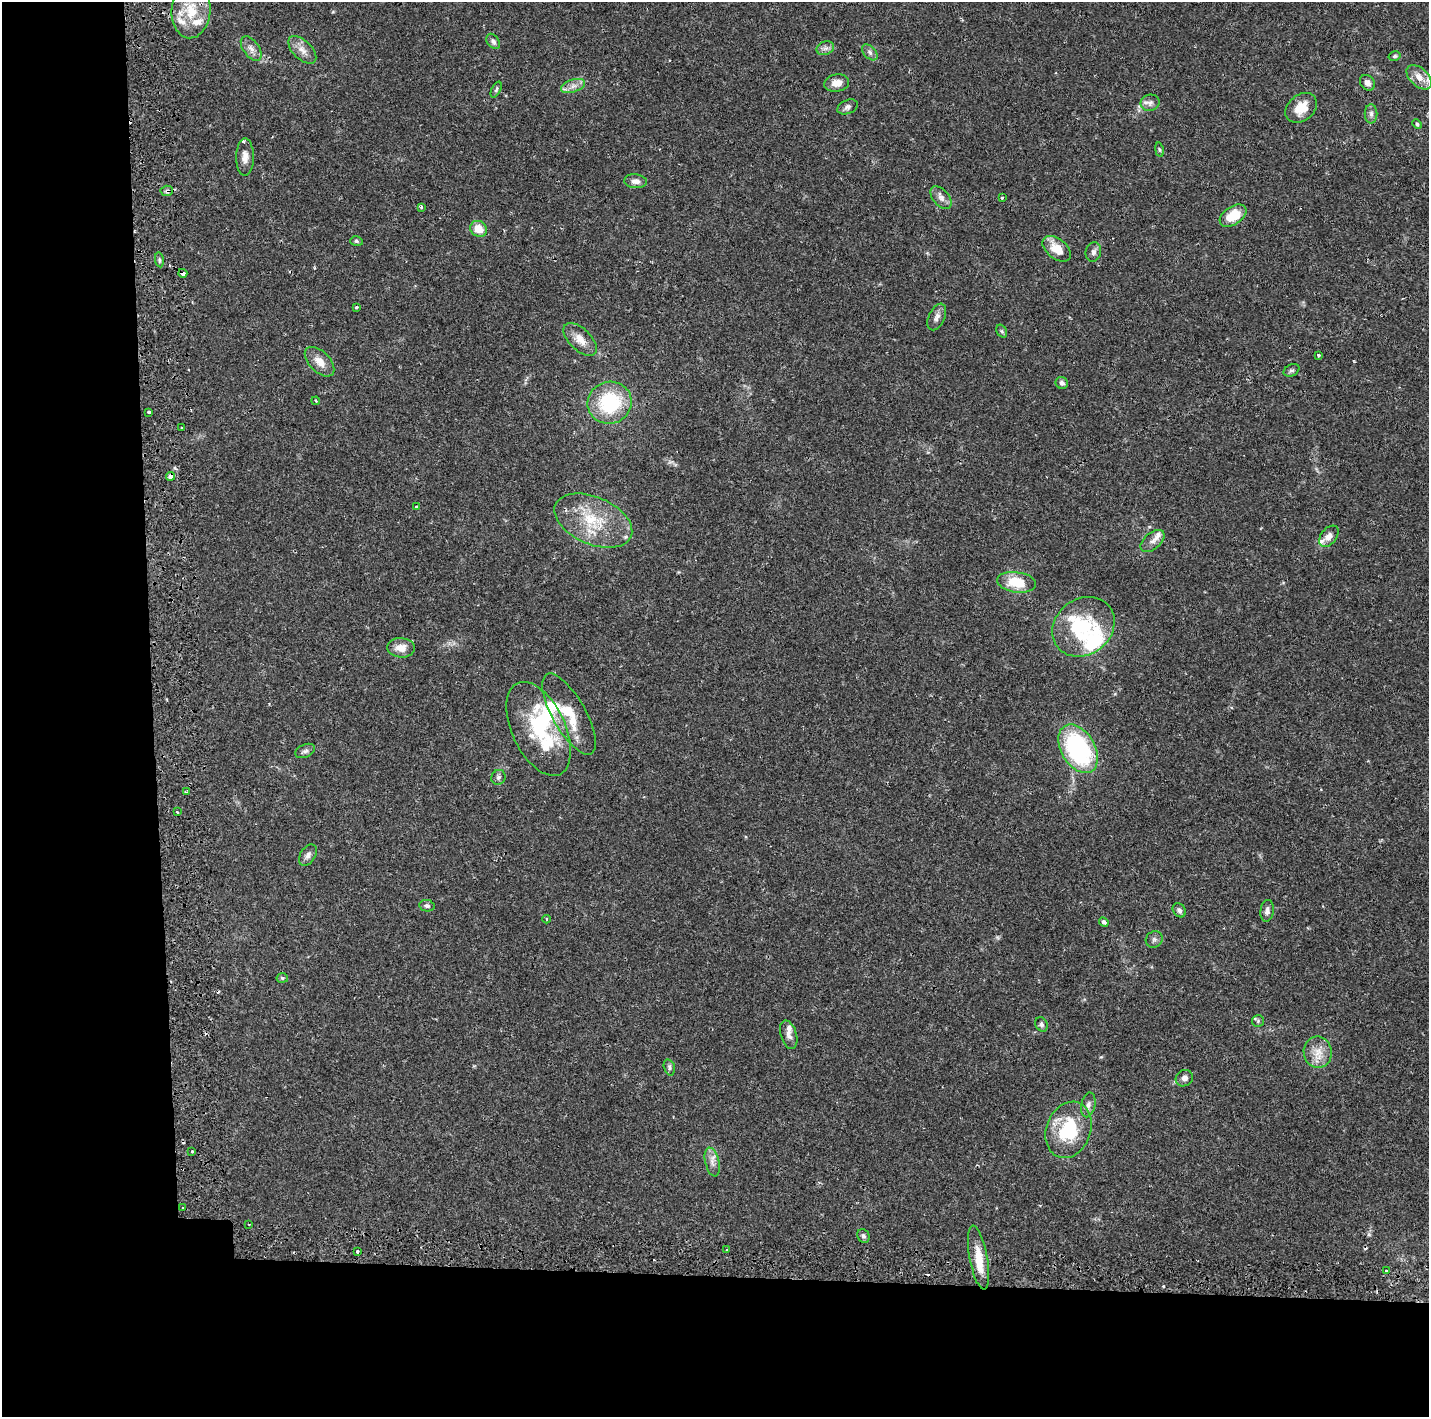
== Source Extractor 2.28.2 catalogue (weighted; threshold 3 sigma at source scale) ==
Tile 7 of 3 x 3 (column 1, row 3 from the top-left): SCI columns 223-1649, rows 128-1542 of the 4778 x 4489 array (HDU 1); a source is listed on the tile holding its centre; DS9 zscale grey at full resolution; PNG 1431 x 1419 px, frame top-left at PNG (2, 2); each listed source drawn as its Kron ellipse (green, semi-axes under 4 px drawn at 4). Shown black and unused: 19% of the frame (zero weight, under 2 of 3 exposures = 4% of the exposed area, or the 3 px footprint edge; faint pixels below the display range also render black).
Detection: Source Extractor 2.28.2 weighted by HDU 2 'WHT'; one run over the whole footprint, this tile lists its part. Background 0.0505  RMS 0.0035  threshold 0.0159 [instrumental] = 3 sigma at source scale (4.5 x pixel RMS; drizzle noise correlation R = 1.50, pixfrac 1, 0.0396/0.0396 arcsec/px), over >= 5 px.
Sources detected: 103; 4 inside a brighter object's white glare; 7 cosmic-ray / hot-pixel residue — neither listed nor drawn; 9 inside a brighter listed object's ellipse — not listed separately; the other 83 listed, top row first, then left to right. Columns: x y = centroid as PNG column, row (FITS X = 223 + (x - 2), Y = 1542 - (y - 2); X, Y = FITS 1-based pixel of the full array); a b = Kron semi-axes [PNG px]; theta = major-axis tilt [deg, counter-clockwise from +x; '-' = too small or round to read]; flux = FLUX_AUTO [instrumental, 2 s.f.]
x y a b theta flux
191 11 27 19 86 10
493 41 8 6 -53 1.1
251 48 14 7 -54 2.1
825 48 9 6 20 1.3
302 50 17 9 -44 3.1
870 52 9 6 -46 1.2
1395 56 6 4 15 0.58
1419 77 15 9 -43 4.2
837 83 12 8 9 3.3
1367 83 8 6 -51 1.7
573 86 12 6 19 2.1
496 90 8 4 63 0.64
1150 103 9 8 - 1.6
847 107 11 7 24 1.2
1301 108 17 13 39 6.2
1371 114 10 6 90 1.3
1417 124 5 4 - 0.45
1159 150 7 3 -81 0.49
245 157 18 9 90 2.8
635 181 11 7 -5 2.2
167 191 6 5 - 0.79
941 198 13 8 -50 1.9
1002 198 3 3 - 0.8
421 207 3 3 - 0.84
1233 216 15 9 33 8.9
479 229 9 7 -41 5.1
356 241 6 4 -16 0.56
1057 249 16 10 -38 6
1093 252 10 7 77 1.3
159 260 7 4 -82 0.69
183 273 4 3 - 2.7
357 307 4 3 - 0.68
937 317 14 8 64 1.9
1002 331 7 5 -60 0.59
580 339 21 11 -44 4.2
1318 355 3 3 - 0.43
319 362 18 10 -45 3.9
1291 370 8 5 28 0.79
1062 383 6 6 - 1
316 401 4 3 - 0.29
610 403 22 21 - 25
149 412 3 3 - 2.4
182 428 3 3 - 0.48
170 476 4 3 - 4.7
416 507 3 3 - 0.6
593 521 41 23 -23 18
1329 536 12 7 52 2.4
1153 541 14 8 40 2.1
1017 582 19 10 -8 10
1083 627 33 28 38 21
401 648 14 10 -4 3.8
569 714 45 16 -60 12
539 729 50 26 -65 25
1078 749 26 17 -59 46
305 751 10 6 23 1.1
498 777 7 7 - 0.93
186 792 3 3 - 0.44
177 812 3 2 - 0.49
308 855 12 7 58 1.5
427 906 8 5 -9 1
1179 910 7 6 - 1.1
1267 911 11 6 84 1.4
547 919 4 3 - 0.32
1104 922 5 4 - 1.1
1154 939 9 8 - 1.1
282 978 5 4 - 0.54
1258 1021 6 6 - 0.62
1041 1024 7 6 - 0.87
789 1035 15 8 -73 2
1318 1052 16 14 -80 4.9
669 1067 8 5 -74 0.81
1184 1078 9 8 - 1.6
1088 1105 12 7 78 1.6
1068 1130 29 22 69 21
192 1152 3 3 - 0.68
712 1162 15 7 -77 2.3
183 1208 4 2 - 0.33
249 1224 2 2 - 0.25
863 1236 7 6 - 0.9
727 1250 3 3 - 1.4
357 1252 3 3 - 1.2
978 1257 32 9 -80 7.7
1386 1271 3 2 - 0.65
Overlapping masked pixels (flux is a lower limit): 3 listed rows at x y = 167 191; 183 273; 170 476
Isophote crosses this tile's border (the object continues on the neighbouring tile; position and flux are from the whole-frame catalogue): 1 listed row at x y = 1419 77